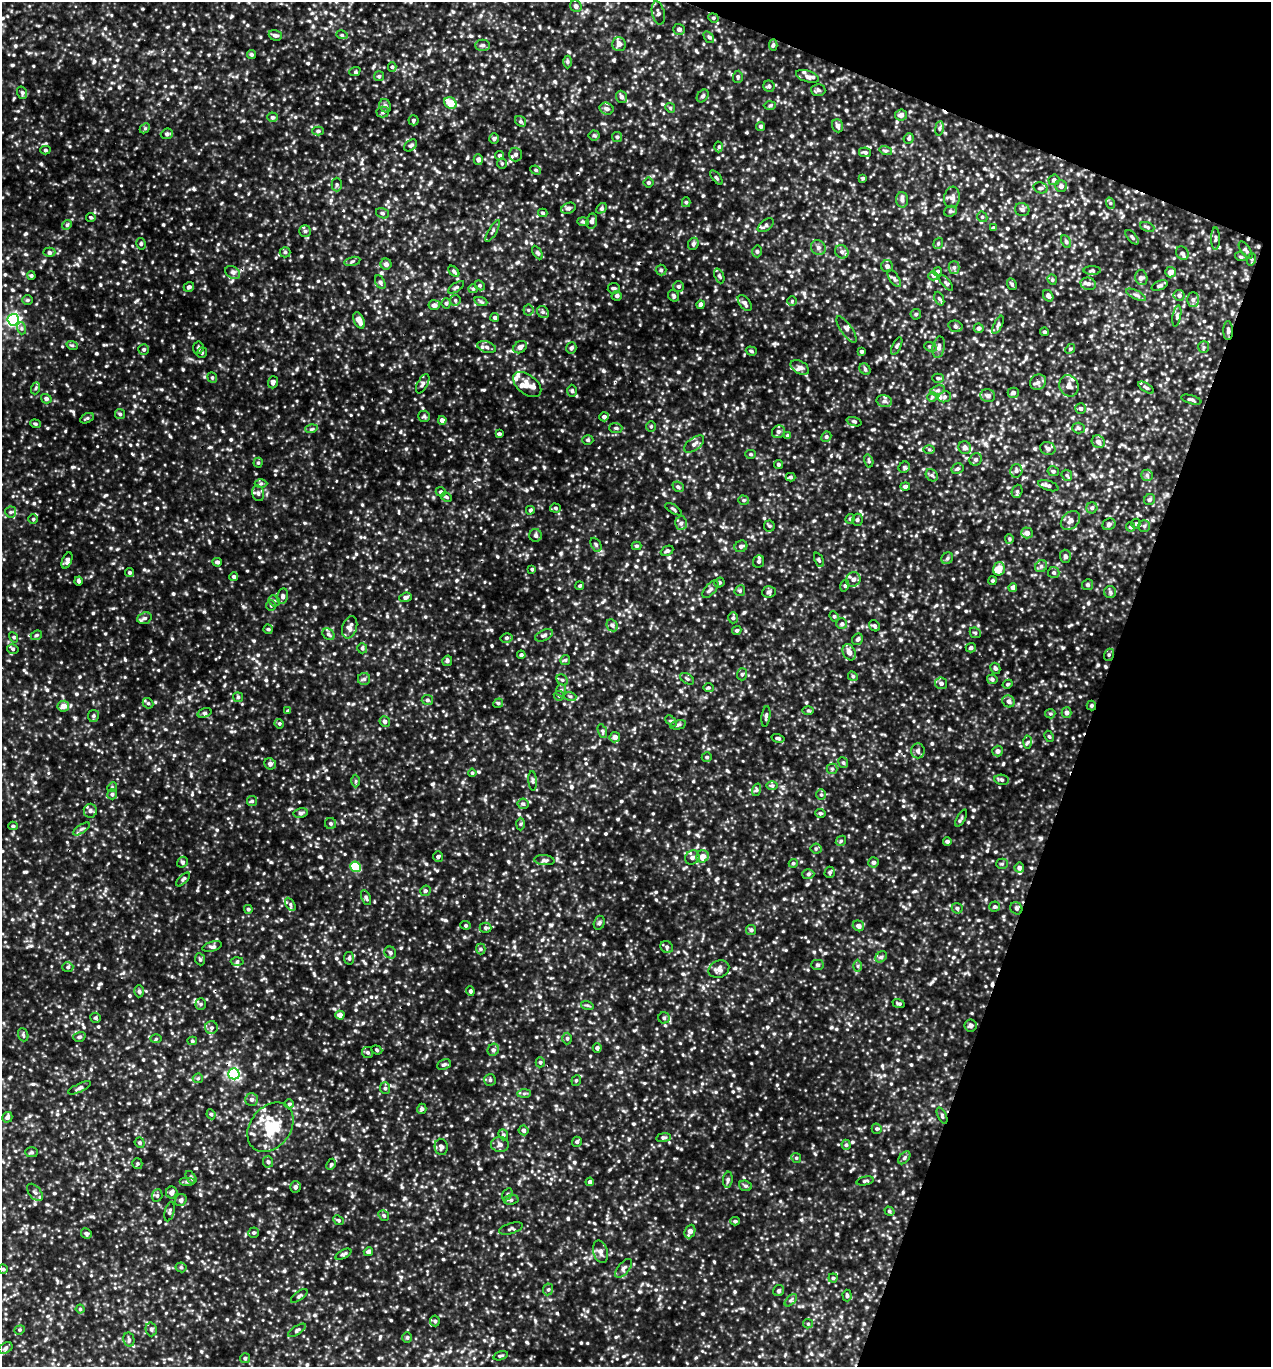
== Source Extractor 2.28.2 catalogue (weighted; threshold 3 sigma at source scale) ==
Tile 8 of 4 x 4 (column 4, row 2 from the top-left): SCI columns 4103-5371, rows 2762-4126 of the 5509 x 5497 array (HDU 1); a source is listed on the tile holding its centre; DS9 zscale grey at full resolution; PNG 1273 x 1369 px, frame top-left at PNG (2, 2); each listed source drawn as its Kron ellipse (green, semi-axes under 4 px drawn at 4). Shown black and unused: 18% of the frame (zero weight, under 3 of 5 exposures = <1% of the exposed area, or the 3 px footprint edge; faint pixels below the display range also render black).
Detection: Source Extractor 2.28.2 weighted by HDU 2 'WHT'; one run over the whole footprint, this tile lists its part. Background 0.176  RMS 0.038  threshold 0.173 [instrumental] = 3 sigma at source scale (4.5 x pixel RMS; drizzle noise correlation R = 1.50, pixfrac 1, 0.05/0.05 arcsec/px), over >= 5 px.
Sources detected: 969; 3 cosmic-ray / hot-pixel residue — neither listed nor drawn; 16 inside a brighter listed object's ellipse — not listed separately; of the other 950, all 500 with FLUX_AUTO >= 5.48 (the completeness limit of this list) listed and drawn (450 fainter detections not listed), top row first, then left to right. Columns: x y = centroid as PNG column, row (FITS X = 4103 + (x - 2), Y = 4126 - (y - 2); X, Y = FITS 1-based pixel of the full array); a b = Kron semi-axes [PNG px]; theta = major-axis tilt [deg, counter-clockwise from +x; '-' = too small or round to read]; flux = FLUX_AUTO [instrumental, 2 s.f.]
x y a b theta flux
576 6 6 5 - 12
658 13 12 6 -78 12
713 18 5 4 - 5.5
679 29 6 5 - 12
275 35 7 5 -20 9.5
342 35 6 3 -17 5.6
709 37 6 4 -56 7.9
619 44 7 7 - 19
483 45 7 5 0 8.6
773 45 5 4 - 6.7
251 54 5 4 - 6.3
567 62 6 4 90 6.4
392 67 5 4 - 6.7
355 71 6 3 23 5.6
379 76 5 5 - 6.4
808 76 12 5 -18 15
738 77 6 5 - 7.1
769 86 5 5 - 8.7
818 90 7 6 - 8.6
22 93 6 5 - 7.1
703 96 7 5 51 9
621 97 6 5 - 12
450 103 6 5 - 68
385 106 7 5 -66 9.4
770 106 6 4 2 5.6
670 108 5 4 - 6.2
607 109 7 6 - 12
383 112 6 5 - 8.6
901 115 6 5 - 15
273 117 5 4 - 6.9
413 120 5 5 - 7.8
520 121 6 5 - 7.3
761 126 4 4 - 9.6
838 126 7 5 -70 15
145 128 5 4 - 5.7
939 128 7 4 82 6.7
318 131 5 4 - 7.9
167 134 6 5 - 11
594 135 5 5 - 5.9
617 137 5 5 - 6.1
494 138 5 4 - 7.9
909 138 5 5 - 6.7
411 145 7 5 42 7.3
719 147 5 3 - 5.8
45 150 5 4 - 6.1
886 151 6 4 -18 6.7
865 152 6 5 - 8.4
515 154 7 6 - 10
500 155 4 4 - 8.2
478 159 5 4 - 15
502 163 5 5 - 5.6
536 170 5 4 - 5.9
716 177 8 3 -50 5.8
863 178 4 3 - 5.7
1054 180 5 5 - 11
648 183 5 5 - 7
337 184 7 5 89 7.1
1061 186 6 6 - 14
1041 188 7 5 -13 7.8
952 197 11 8 81 16
902 200 7 6 - 11
686 202 5 4 - 5.5
1110 203 6 3 -72 5.7
568 208 7 5 23 10
601 208 6 4 42 7
1022 210 7 6 - 11
950 211 6 5 - 8.2
382 213 6 5 - 7.1
543 213 5 3 - 6.3
91 217 5 4 - 6.3
982 217 5 5 - 6.3
592 221 7 5 80 12
583 222 6 4 -2 5.5
67 225 5 4 - 5.9
766 225 9 5 37 9.3
1147 227 7 4 -22 6.8
993 228 4 4 - 6.4
305 231 6 6 - 8.7
493 231 12 3 61 8
1132 237 9 4 -50 7.6
1215 239 11 3 90 7.8
1066 242 7 4 -63 7.6
938 243 6 4 70 6.4
141 244 6 4 -78 6.3
693 244 6 5 - 9
818 247 8 7 - 12
1246 250 10 4 -54 8.5
757 251 6 4 -86 7.3
49 252 6 4 1 8.1
285 252 5 5 - 5.9
842 252 7 6 - 11
537 253 7 4 -60 6.5
1182 253 7 6 - 12
1241 257 6 3 -18 5.7
1252 259 6 4 72 6.4
352 261 8 3 14 6.2
386 264 5 5 - 15
887 266 6 6 - 14
954 267 6 5 - 9.5
661 270 5 5 - 7.1
1092 270 8 4 0 7.6
454 271 6 4 -45 7.1
938 271 4 4 - 6.2
233 272 8 6 -35 12
1171 272 5 5 - 21
31 276 4 4 - 5.9
719 276 8 4 -68 7.6
933 276 5 4 - 6.2
1141 278 7 6 - 12
894 279 9 4 -55 9.3
1052 280 5 4 - 5.9
380 282 7 4 -61 8.4
946 283 9 4 -51 6.8
1012 284 6 4 -68 6.4
1088 284 8 6 -16 14
480 285 5 4 - 6.1
679 286 5 5 - 7.1
1159 286 8 4 22 8.5
189 287 5 4 - 9.6
456 287 9 4 34 8
614 288 6 5 - 7.7
473 289 5 4 - 5.6
1136 295 11 3 -26 8.9
1179 295 5 5 - 10
617 296 5 4 - 9.3
674 296 6 5 - 6.9
1048 296 6 4 -56 13
939 299 7 4 -68 6.9
28 300 5 5 - 5.8
455 300 5 5 - 6.4
1193 300 7 6 - 11
792 301 5 5 - 5.5
481 302 7 4 -20 6.6
446 303 5 4 - 6.9
745 303 9 5 -52 13
434 305 5 5 - 15
701 305 4 4 - 12
528 310 5 5 - 6.3
543 312 6 5 - 8.6
916 314 5 5 - 6.6
1177 316 10 4 80 9.4
495 317 4 4 - 9.4
13 320 6 5 - 670
359 320 8 5 -65 30
998 325 10 4 64 8.3
955 326 7 5 -15 8.5
21 328 6 4 -72 7
979 328 5 5 - 11
847 329 15 5 -55 13
1228 331 9 4 90 11
1044 332 4 4 - 6.8
72 345 6 3 -18 5.5
897 346 9 3 64 7.6
487 347 9 5 -16 11
520 347 7 5 36 19
930 347 6 4 -20 7.2
939 347 11 6 79 17
1204 347 6 5 - 6.5
198 348 6 5 - 9.1
571 348 6 5 - 9.3
144 349 5 5 - 6.3
1070 349 5 4 - 5.7
751 351 6 4 -19 6.1
862 351 4 3 - 7.2
202 353 5 5 - 5.7
800 367 10 6 -30 14
865 369 6 5 - 6.5
212 378 5 4 - 6.2
938 378 6 4 -1 7.2
273 382 6 5 - 11
1038 382 8 7 - 14
423 384 10 5 61 11
527 384 16 9 -38 37
1069 386 11 9 -67 23
36 388 6 3 71 5.8
1146 388 9 4 -34 7.9
937 390 7 4 19 8.7
572 391 6 5 - 5.7
1013 393 5 5 - 13
988 396 7 6 - 11
932 397 5 5 - 5.5
945 397 6 5 - 8.6
46 399 5 4 - 10
1191 400 10 4 -16 8.1
884 401 8 6 -14 13
1081 409 5 5 - 11
120 414 5 5 - 6
424 416 6 5 - 6.1
604 417 4 4 - 11
87 418 7 4 29 6.1
442 420 4 4 - 16
854 422 8 4 -18 6
35 424 5 4 - 5.8
651 426 5 4 - 5.8
616 428 6 5 - 6.8
1079 428 6 5 - 6.9
311 429 6 4 15 6.2
778 432 7 6 - 10
499 434 4 3 - 9.5
788 436 4 4 - 10
826 437 5 5 - 7.6
588 440 5 4 - 5.7
1098 442 7 6 - 20
694 444 11 6 37 16
965 448 6 6 - 16
1048 448 8 6 -20 12
929 449 6 4 -1 5.8
751 454 5 4 - 5.9
976 459 6 6 - 9.4
869 461 7 4 -75 6.3
258 463 5 4 - 5.6
778 464 5 4 - 6.4
904 467 6 5 - 6
957 469 6 5 - 6.7
1016 471 7 6 - 10
1053 471 6 5 - 7.6
932 475 7 5 -45 8.4
1067 475 6 5 - 6.2
1147 475 6 5 - 7.9
791 477 5 4 - 6.6
261 483 6 4 1 6.1
1048 486 10 5 -18 12
678 487 6 4 -42 6.7
905 487 5 4 - 12
1017 491 7 5 71 7.6
441 492 5 4 - 7.3
258 493 8 6 -76 10
446 497 6 4 -27 5.5
1150 499 6 5 - 8
744 500 5 4 - 5.9
555 508 5 4 - 6.8
1092 508 5 5 - 8.5
673 509 9 3 -33 6
530 510 4 4 - 6
11 512 5 5 - 6.8
33 519 5 5 - 5.9
850 519 5 4 - 5.5
857 520 6 5 - 7.8
1070 520 11 8 43 20
681 523 7 6 - 11
1109 524 7 5 29 11
1136 524 5 4 - 6.3
769 526 5 5 - 6
1144 526 5 5 - 7.7
1131 527 5 4 - 8
1027 533 6 5 - 20
536 535 6 6 - 10
1009 539 5 4 - 5.7
596 545 7 5 -63 7.4
637 546 5 4 - 6.4
741 546 6 5 - 11
667 551 6 4 25 7.6
1065 556 6 5 - 10
947 558 6 5 - 8.5
67 560 8 5 67 14
819 560 7 4 -64 6
759 561 6 5 - 9.1
217 562 5 4 - 9
1041 566 6 5 - 8.8
532 569 4 3 - 6.2
999 569 7 6 - 52
129 573 4 4 - 6.4
1054 573 5 5 - 7.6
234 577 4 4 - 8.6
853 579 7 7 - 14
79 581 4 4 - 8
992 581 4 4 - 6.6
719 583 5 4 - 6.6
1088 585 5 5 - 8.5
580 586 4 4 - 5.7
845 586 6 3 73 6.7
1013 588 4 4 - 17
710 589 10 5 49 12
740 591 6 5 - 6
769 592 7 5 4 8.1
1110 592 6 6 - 9
283 596 8 5 78 9
405 597 6 4 19 13
274 601 6 5 - 8
271 605 5 4 - 5.6
834 616 5 4 - 5.8
144 618 7 5 19 9.6
733 618 5 5 - 7.1
842 624 5 5 - 9.1
612 625 6 5 - 8.5
874 626 6 5 - 8.3
350 627 11 7 73 22
268 629 5 4 - 5.5
737 630 5 4 - 7.3
975 633 6 5 - 6.3
328 634 6 5 - 7.8
36 635 6 4 22 6.2
544 635 9 5 25 10
14 637 5 4 - 5.6
506 638 6 5 - 8.2
857 639 6 5 - 9.4
362 648 5 5 - 6.9
971 648 5 4 - 8.4
13 649 6 4 -16 6.9
849 652 8 6 -64 23
521 655 4 3 - 7.4
1109 655 6 5 - 6.9
565 660 5 5 - 5.7
447 661 5 4 - 7.6
995 668 6 4 -62 8.2
742 674 6 5 - 7.4
853 676 5 4 - 5.6
364 679 6 6 - 8.7
687 679 8 4 -33 7.4
992 679 5 4 - 8.3
562 680 6 5 - 7.4
941 683 6 6 - 13
1008 684 5 4 - 5.7
708 688 5 4 - 5.7
561 690 6 5 - 8
559 696 5 5 - 6
570 696 6 4 -18 5.6
238 697 5 5 - 6
427 700 5 5 - 9.3
1009 701 6 6 - 11
148 703 6 4 -42 6.4
498 703 5 4 - 5.8
1091 705 5 5 - 6.3
63 706 6 5 - 32
288 711 4 4 - 7.5
808 711 6 4 0 5.9
1067 712 5 5 - 13
204 713 7 4 18 9.3
1050 714 5 4 - 5.6
93 716 6 5 - 6.6
766 716 10 4 82 8.2
671 721 7 4 -43 6.1
385 722 5 5 - 9.3
279 724 5 4 - 5.7
678 725 8 4 13 7.3
602 731 7 4 -69 6
1049 736 6 4 -61 5.6
615 737 5 5 - 18
778 738 6 4 -15 7.8
1028 742 6 4 86 7.3
918 751 7 6 - 13
998 751 5 5 - 16
707 757 5 4 - 7.2
843 763 6 4 -67 6.6
270 764 6 5 - 12
832 769 5 5 - 6.6
472 773 4 4 - 5.6
1002 780 7 5 -9 7.8
356 781 6 4 89 5.8
533 781 10 4 -85 7
772 786 6 4 -1 6.1
112 787 5 4 - 5.7
756 790 6 4 71 6.2
112 794 5 5 - 8.1
821 795 5 5 - 6.1
252 801 5 5 - 5.7
523 804 5 5 - 7.2
90 811 7 6 - 10
301 813 7 5 11 8.7
820 813 5 4 - 7.5
961 818 9 3 60 7
331 823 5 5 - 6.9
520 824 6 4 88 5.9
13 826 5 4 - 5.5
81 829 10 4 33 8.6
841 841 5 4 - 6
947 841 4 3 - 9.9
816 849 5 5 - 6.1
702 856 6 6 - 27
438 857 5 4 - 7.8
692 857 7 6 - 11
544 860 10 5 -4 11
182 862 6 5 - 6.8
874 862 5 5 - 9.2
793 863 4 4 - 5.9
1002 864 5 5 - 5.8
356 867 5 5 - 200
1019 868 5 5 - 12
830 872 6 5 - 6.5
808 874 6 5 - 7.2
183 879 9 4 46 6.8
425 891 5 5 - 8
366 898 8 4 -65 7.1
290 904 7 4 -59 9.1
995 907 5 5 - 6.6
957 908 5 5 - 8.8
1016 908 6 5 - 7.4
248 909 4 4 - 6.9
599 923 7 5 74 7.4
466 925 5 4 - 5.9
858 926 6 5 - 17
485 928 6 5 - 6.7
751 930 5 5 - 8.3
212 947 10 5 16 10
667 947 6 5 - 7.9
481 949 5 4 - 5.9
390 953 6 5 - 8.2
881 957 6 5 - 7.6
349 958 6 5 - 8.3
200 959 6 4 -66 6.3
237 961 6 4 2 6.6
817 965 6 5 - 6.4
858 966 6 4 -89 5.6
68 967 5 5 - 6.6
719 969 11 8 25 18
139 991 6 5 - 7.4
470 991 5 4 - 6.1
201 1004 5 5 - 6.6
898 1004 6 4 -20 5.9
587 1005 6 4 -18 5.7
340 1015 4 4 - 23
96 1018 5 5 - 6.9
664 1018 5 5 - 6.9
971 1025 6 6 - 9.1
211 1028 6 6 - 8.7
23 1035 7 5 -70 6.5
79 1037 6 4 17 6.3
567 1038 6 4 88 6.9
156 1039 6 4 2 5.6
192 1041 5 4 - 5.9
597 1048 4 4 - 9.7
377 1050 6 4 -21 5.7
493 1050 6 5 - 10
368 1052 5 5 - 6.8
540 1062 5 4 - 6.1
444 1064 7 5 23 7.9
234 1074 5 5 - 540
198 1078 5 5 - 5.6
490 1080 6 6 - 7.3
576 1080 5 4 - 6
80 1088 12 4 25 8.6
385 1088 6 5 - 8.2
524 1093 7 4 1 7.5
251 1099 6 6 - 12
289 1104 5 4 - 6.1
422 1109 5 4 - 8.3
211 1114 5 4 - 5.7
942 1116 8 3 -65 6.6
7 1117 5 5 - 13
270 1127 27 20 51 140
877 1129 5 5 - 7.2
523 1130 5 4 - 10
503 1135 5 4 - 6.2
664 1138 7 4 8 7.3
577 1142 5 5 - 7.3
140 1143 5 5 - 6.6
500 1144 9 7 -5 14
846 1145 5 4 - 7.1
441 1147 8 6 -81 12
32 1152 6 5 - 6.8
796 1158 5 4 - 5.9
904 1158 7 4 50 7.7
268 1162 6 5 - 7.8
137 1164 5 5 - 5.9
331 1164 6 4 63 5.5
191 1177 7 4 -56 6.6
728 1180 8 5 84 8.3
188 1181 8 4 0 7.5
865 1181 9 4 12 6.6
590 1182 4 4 - 10
745 1186 6 5 - 7.3
295 1187 5 5 - 9.3
35 1192 10 6 -50 13
172 1192 6 5 - 14
507 1194 6 4 59 5.7
157 1195 6 5 - 6.9
181 1200 6 5 - 10
511 1200 7 5 7 7.5
889 1211 5 4 - 6.6
169 1212 10 4 76 8.4
384 1215 6 5 - 6.7
339 1220 6 4 -40 6.4
735 1221 5 4 - 6.4
511 1229 12 5 17 8.4
690 1231 7 5 67 22
254 1233 5 5 - 6.6
86 1234 5 5 - 9.1
368 1252 4 4 - 12
600 1252 11 7 -75 18
343 1254 8 4 28 7.8
181 1267 5 5 - 6.1
624 1268 11 5 49 13
3 1269 4 4 - 5.5
833 1278 4 4 - 5.8
548 1289 6 5 - 6.8
779 1291 6 5 - 8.8
299 1296 10 3 37 6.4
847 1296 6 4 -87 7.2
791 1300 7 4 45 7
80 1309 4 4 - 5.7
435 1321 5 5 - 6.1
808 1324 5 4 - 5.5
151 1329 7 5 -77 8.5
20 1330 5 4 - 5.8
297 1330 10 4 32 8.1
407 1337 5 5 - 6.2
129 1340 7 5 -78 8.2
5 1348 7 5 28 8.9
501 1356 7 4 16 5.5
245 1358 5 5 - 5.6
Overlapping masked pixels (flux is a lower limit): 2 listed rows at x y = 1228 331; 1091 705
Unlisted compact peaks at least as high as the median listed source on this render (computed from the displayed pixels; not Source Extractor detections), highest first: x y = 603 371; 94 61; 47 690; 73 412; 204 612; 991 248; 194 189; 119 87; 35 782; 206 691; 72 532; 260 235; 618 819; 571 787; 443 1259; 150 556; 305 523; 192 250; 709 493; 825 953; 14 585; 73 906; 122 252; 314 228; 197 890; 783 931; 837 180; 208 628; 518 262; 586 468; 915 891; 508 861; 804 293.